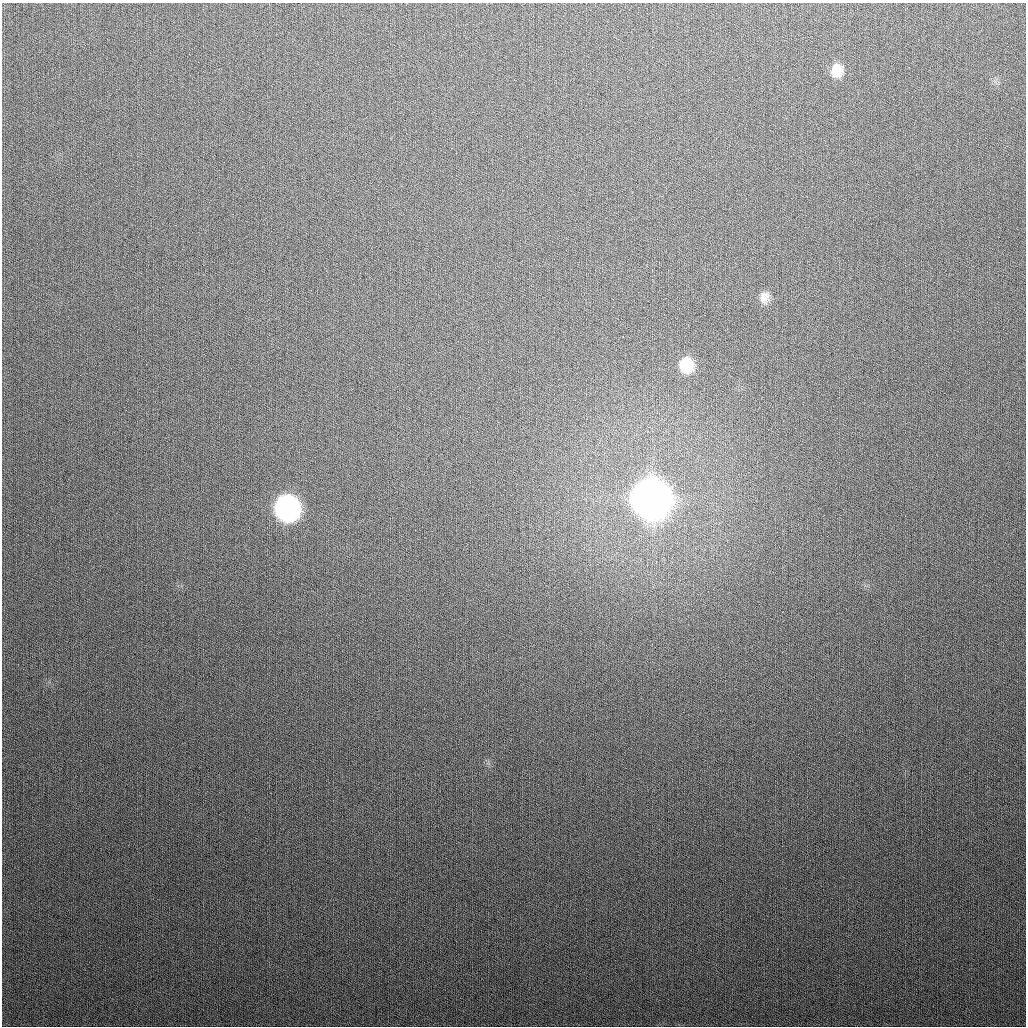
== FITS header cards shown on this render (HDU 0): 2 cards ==
NAXIS1  =                 1024
NAXIS2  =                 1024

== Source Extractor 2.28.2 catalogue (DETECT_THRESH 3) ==
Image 1024 x 1024 px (HDU 0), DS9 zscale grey, 1 PNG px = 1 image px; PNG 1028 x 1028 px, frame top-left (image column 1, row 1024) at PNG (2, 3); no overlay
Background 307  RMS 12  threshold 36.3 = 3 sigma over >= 5 px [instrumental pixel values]
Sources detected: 5; all 5 listed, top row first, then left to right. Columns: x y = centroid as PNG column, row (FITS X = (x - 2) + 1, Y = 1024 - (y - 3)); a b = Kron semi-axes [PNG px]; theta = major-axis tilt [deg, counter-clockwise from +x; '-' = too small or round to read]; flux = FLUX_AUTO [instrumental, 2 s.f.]
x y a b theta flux
837 70 15 13 77 1.2e+04
764 297 15 11 77 6.8e+03
687 365 16 14 -84 2.3e+04
651 499 17 16 - 3.3e+06
287 508 16 14 -67 3.7e+05